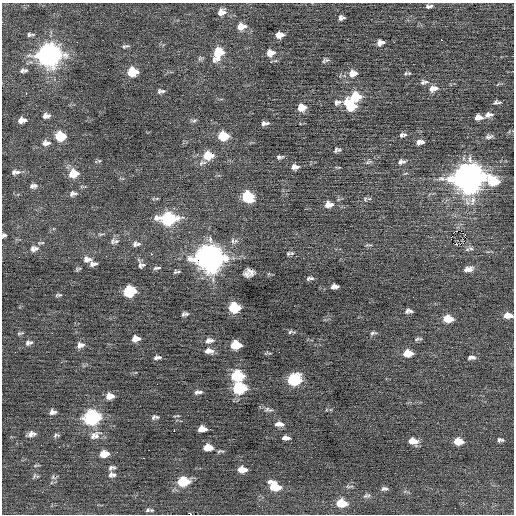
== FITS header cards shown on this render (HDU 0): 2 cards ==
NAXIS1  =                  512 / Axis length
NAXIS2  =                  512 / Axis length

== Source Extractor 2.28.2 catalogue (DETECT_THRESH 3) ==
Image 512 x 512 px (HDU 0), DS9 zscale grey, 1 PNG px = 1 image px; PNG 516 x 516 px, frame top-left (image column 1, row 512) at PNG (2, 3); no overlay
Background 0.0136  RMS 0.74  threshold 2.23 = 3 sigma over >= 5 px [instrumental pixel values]
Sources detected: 182; all 182 listed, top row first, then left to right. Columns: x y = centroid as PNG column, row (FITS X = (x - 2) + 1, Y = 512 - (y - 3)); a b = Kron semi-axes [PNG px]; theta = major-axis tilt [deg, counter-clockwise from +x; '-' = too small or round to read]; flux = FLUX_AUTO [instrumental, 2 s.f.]
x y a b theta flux
429 6 9 5 7 140
221 12 10 8 17 350
341 18 7 5 7 150
241 27 11 8 8 480
29 35 7 6 - 100
279 35 8 6 8 380
442 40 3 2 - 120
77 42 2 2 - 71
380 43 8 6 13 250
125 46 10 5 16 110
218 53 14 9 65 1200
270 53 11 8 9 400
51 55 13 5 1 12000
47 56 12 8 89 19000
327 60 9 6 6 110
22 71 7 6 - 140
132 72 8 7 - 1300
353 73 11 8 13 430
409 73 7 5 -5 81
424 82 11 6 12 160
433 88 11 7 11 370
161 91 9 5 1 130
26 93 3 2 - 110
356 97 10 8 13 1500
337 102 10 7 15 180
495 103 9 6 34 130
350 105 14 9 -44 1700
302 107 9 7 6 540
488 115 11 6 15 240
45 116 9 6 84 150
48 116 6 6 - 140
478 117 8 6 2 350
20 120 7 5 64 230
24 120 5 4 - 140
194 120 8 4 9 91
211 120 3 2 - 73
263 123 6 5 - 120
267 123 7 5 -13 110
401 135 6 4 -84 91
405 135 6 5 - 83
59 136 10 6 -87 1000
62 136 6 4 -3 760
223 136 9 7 0 1400
489 136 9 5 9 150
420 142 8 5 7 260
46 143 12 7 3 290
336 150 8 5 71 110
371 151 3 3 - 23
208 155 10 8 5 1100
279 157 7 6 - 99
99 161 6 4 18 64
404 161 6 5 - 100
368 162 9 4 26 120
400 162 9 5 59 120
201 163 9 6 55 150
204 163 6 4 19 98
294 167 7 5 59 160
297 167 8 4 42 150
14 172 7 5 79 110
18 172 9 5 1 170
75 173 9 7 77 460
72 174 10 5 79 480
468 178 13 11 5 65000
494 181 14 10 -28 1400
32 186 7 5 65 96
35 186 8 6 48 130
73 193 10 7 13 170
250 196 8 6 -79 1200
246 197 9 6 86 1500
157 198 6 4 19 58
365 199 6 5 - 86
473 200 15 8 77 450
331 204 7 5 26 190
327 205 8 5 74 260
220 210 3 2 - 42
168 219 12 8 1 5500
457 231 2 2 - 81
4 235 4 4 - 120
465 235 3 2 - 190
451 238 4 2 - 59
116 241 9 6 -12 160
233 241 9 6 -77 150
41 243 12 4 8 95
135 244 8 5 82 120
138 244 7 5 9 110
455 244 3 3 - 220
369 245 12 2 0 63
36 248 8 6 -4 160
32 249 8 5 -89 150
471 249 9 5 -22 140
288 253 6 6 - 93
151 254 2 2 - 150
19 257 2 2 - 220
86 259 9 6 -89 170
89 259 7 5 18 140
207 259 12 9 84 33000
211 259 10 7 -4 26000
93 264 8 5 -9 170
141 265 9 7 8 170
157 268 11 4 9 120
77 269 7 5 -90 83
470 269 12 7 43 240
466 270 8 5 54 140
178 271 8 4 -14 89
250 272 10 5 -35 190
246 274 7 4 -30 170
310 278 7 3 7 120
333 287 5 4 - 150
337 287 5 4 - 110
130 291 8 7 - 3400
58 295 8 4 5 82
234 307 8 6 3 2300
408 311 7 4 3 150
185 314 6 4 4 120
229 314 3 3 - 60
508 315 10 6 -4 420
448 319 9 6 -5 840
290 332 6 4 53 69
20 333 9 3 12 67
373 333 9 4 4 110
136 339 7 5 8 390
418 339 12 4 10 100
208 341 7 4 67 140
211 341 8 5 30 160
31 342 6 5 - 100
27 343 7 6 - 130
80 345 10 7 13 240
236 345 8 6 5 1500
452 347 3 2 - 38
207 351 7 4 65 170
211 351 8 7 - 230
408 353 9 6 0 670
157 357 8 4 7 150
471 357 9 5 3 160
237 376 9 7 1 2600
294 380 10 7 9 3600
239 388 9 7 2 3500
196 392 6 4 78 110
200 392 7 4 4 100
110 396 9 6 4 430
268 409 13 5 -10 170
53 412 7 5 4 210
176 416 8 2 9 54
92 417 10 8 9 8200
153 417 7 5 69 87
157 417 6 4 -3 60
278 424 8 5 45 160
281 424 8 6 14 190
201 429 6 4 67 310
204 429 5 4 - 230
210 429 2 2 - 99
174 431 2 2 - 93
31 434 10 7 24 240
56 435 9 5 12 100
93 436 16 7 52 240
96 436 18 7 55 270
286 438 8 4 -4 200
500 440 6 4 -7 110
413 441 10 6 -11 460
458 441 9 6 -5 650
41 445 2 2 - 38
59 447 2 2 - 47
208 447 8 5 0 620
220 451 6 2 1 72
117 452 2 2 - 72
104 454 8 6 6 690
36 465 8 3 13 59
112 468 9 5 10 140
242 469 8 5 -3 500
110 475 8 5 70 150
114 475 7 6 - 130
34 476 7 4 71 72
53 477 8 5 -25 74
181 481 8 6 83 1200
185 482 6 6 - 910
275 486 12 8 -34 1100
349 486 13 3 7 94
384 489 8 5 0 140
367 496 10 6 10 150
340 503 9 6 65 610
343 503 9 7 -2 660
148 510 8 5 18 120
At the frame edge (FLAGS 8, measured only in part): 2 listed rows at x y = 4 235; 508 315